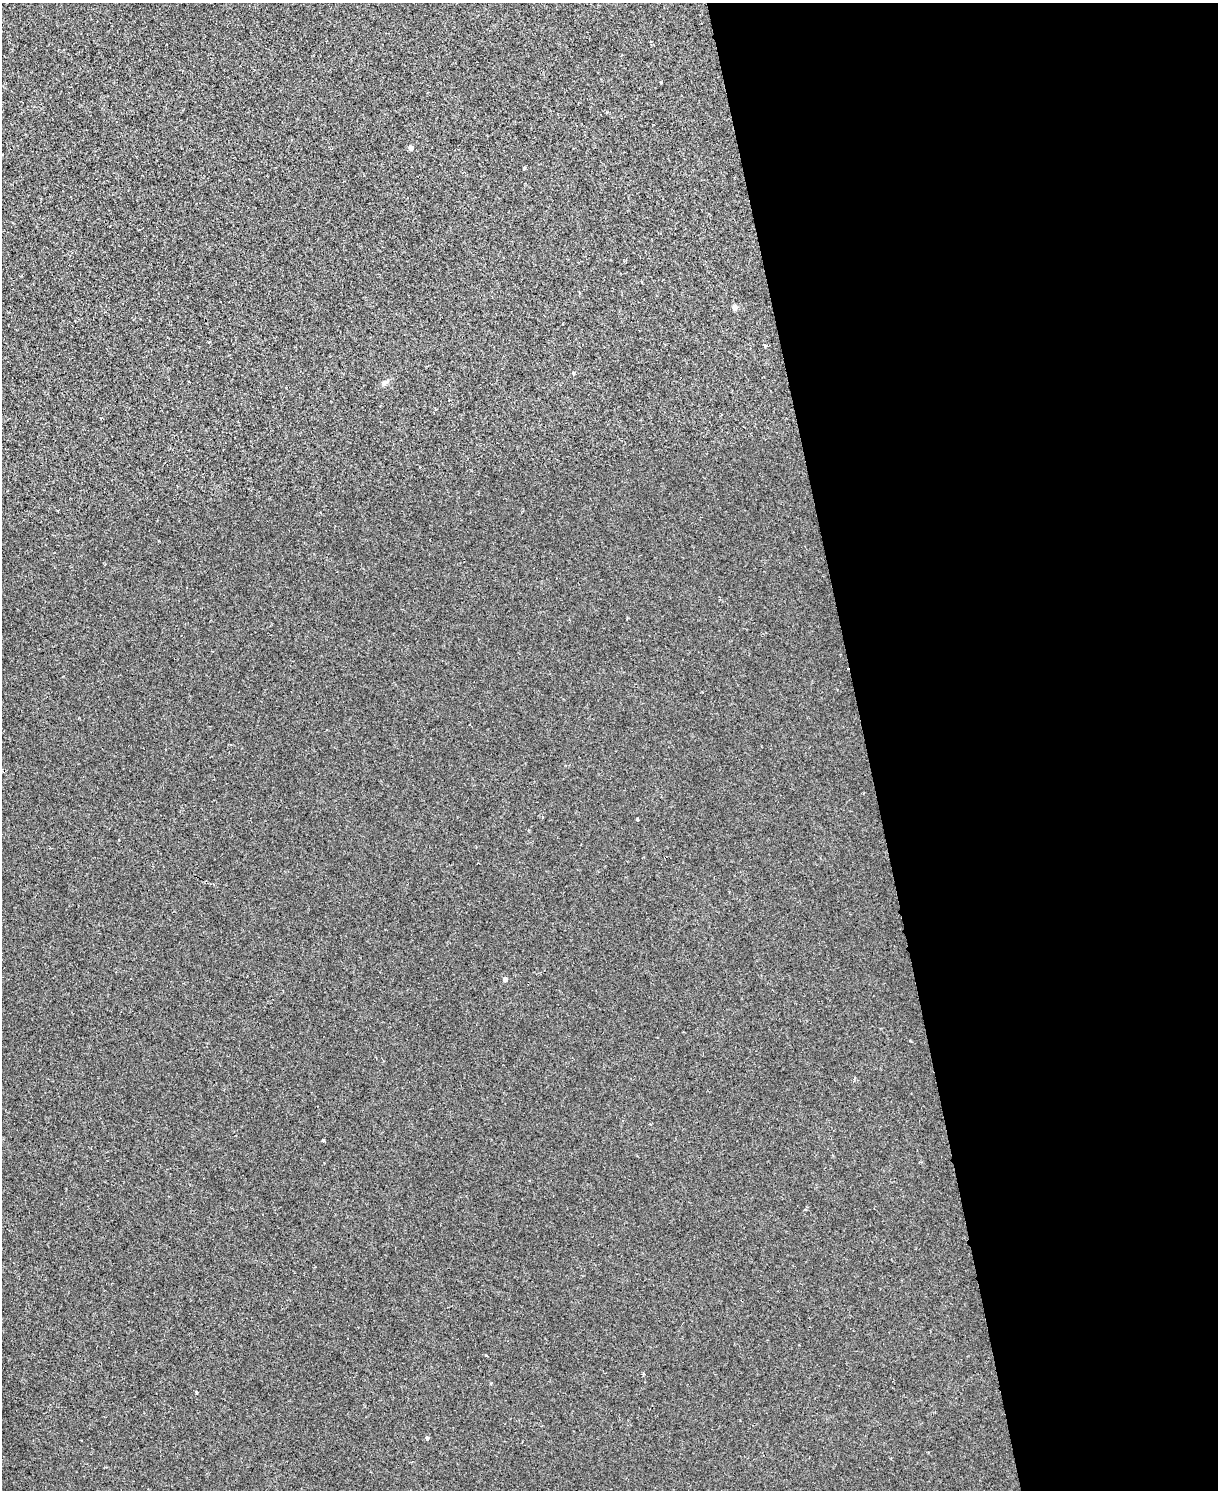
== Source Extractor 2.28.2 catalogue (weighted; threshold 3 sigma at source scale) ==
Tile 8 of 4 x 3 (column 4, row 2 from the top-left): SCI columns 3650-4865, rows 1622-3109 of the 4865 x 4846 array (HDU 1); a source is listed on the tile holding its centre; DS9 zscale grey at full resolution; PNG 1220 x 1492 px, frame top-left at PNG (2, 3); no overlay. Shown black and unused: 29% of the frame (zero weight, under 2 of 3 exposures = <1% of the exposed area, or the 3 px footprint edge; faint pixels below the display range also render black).
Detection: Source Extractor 2.28.2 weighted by HDU 2 'WHT'; one run over the whole footprint, this tile lists its part. Background 0.00171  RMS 0.0034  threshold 0.0153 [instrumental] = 3 sigma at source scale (4.5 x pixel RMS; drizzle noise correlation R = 1.50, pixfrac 1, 0.05/0.05 arcsec/px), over >= 5 px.
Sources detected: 11; all 11 listed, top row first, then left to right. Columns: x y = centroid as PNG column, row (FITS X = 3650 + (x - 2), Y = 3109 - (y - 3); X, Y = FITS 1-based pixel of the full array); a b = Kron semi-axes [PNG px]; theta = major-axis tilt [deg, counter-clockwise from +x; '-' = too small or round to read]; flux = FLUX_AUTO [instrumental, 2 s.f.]
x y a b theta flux
411 148 4 4 - 2
524 168 3 3 - 0.95
735 307 4 4 - 2.4
765 346 4 4 - 0.52
385 382 10 6 32 1
637 819 3 3 - 0.59
505 979 4 4 - 1.4
323 1140 3 3 - 0.45
486 1355 3 2 - 0.37
196 1392 5 3 - 0.34
427 1438 4 4 - 0.61
Unlisted compact peaks at least as high as the median listed source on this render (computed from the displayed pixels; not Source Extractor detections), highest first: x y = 661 82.